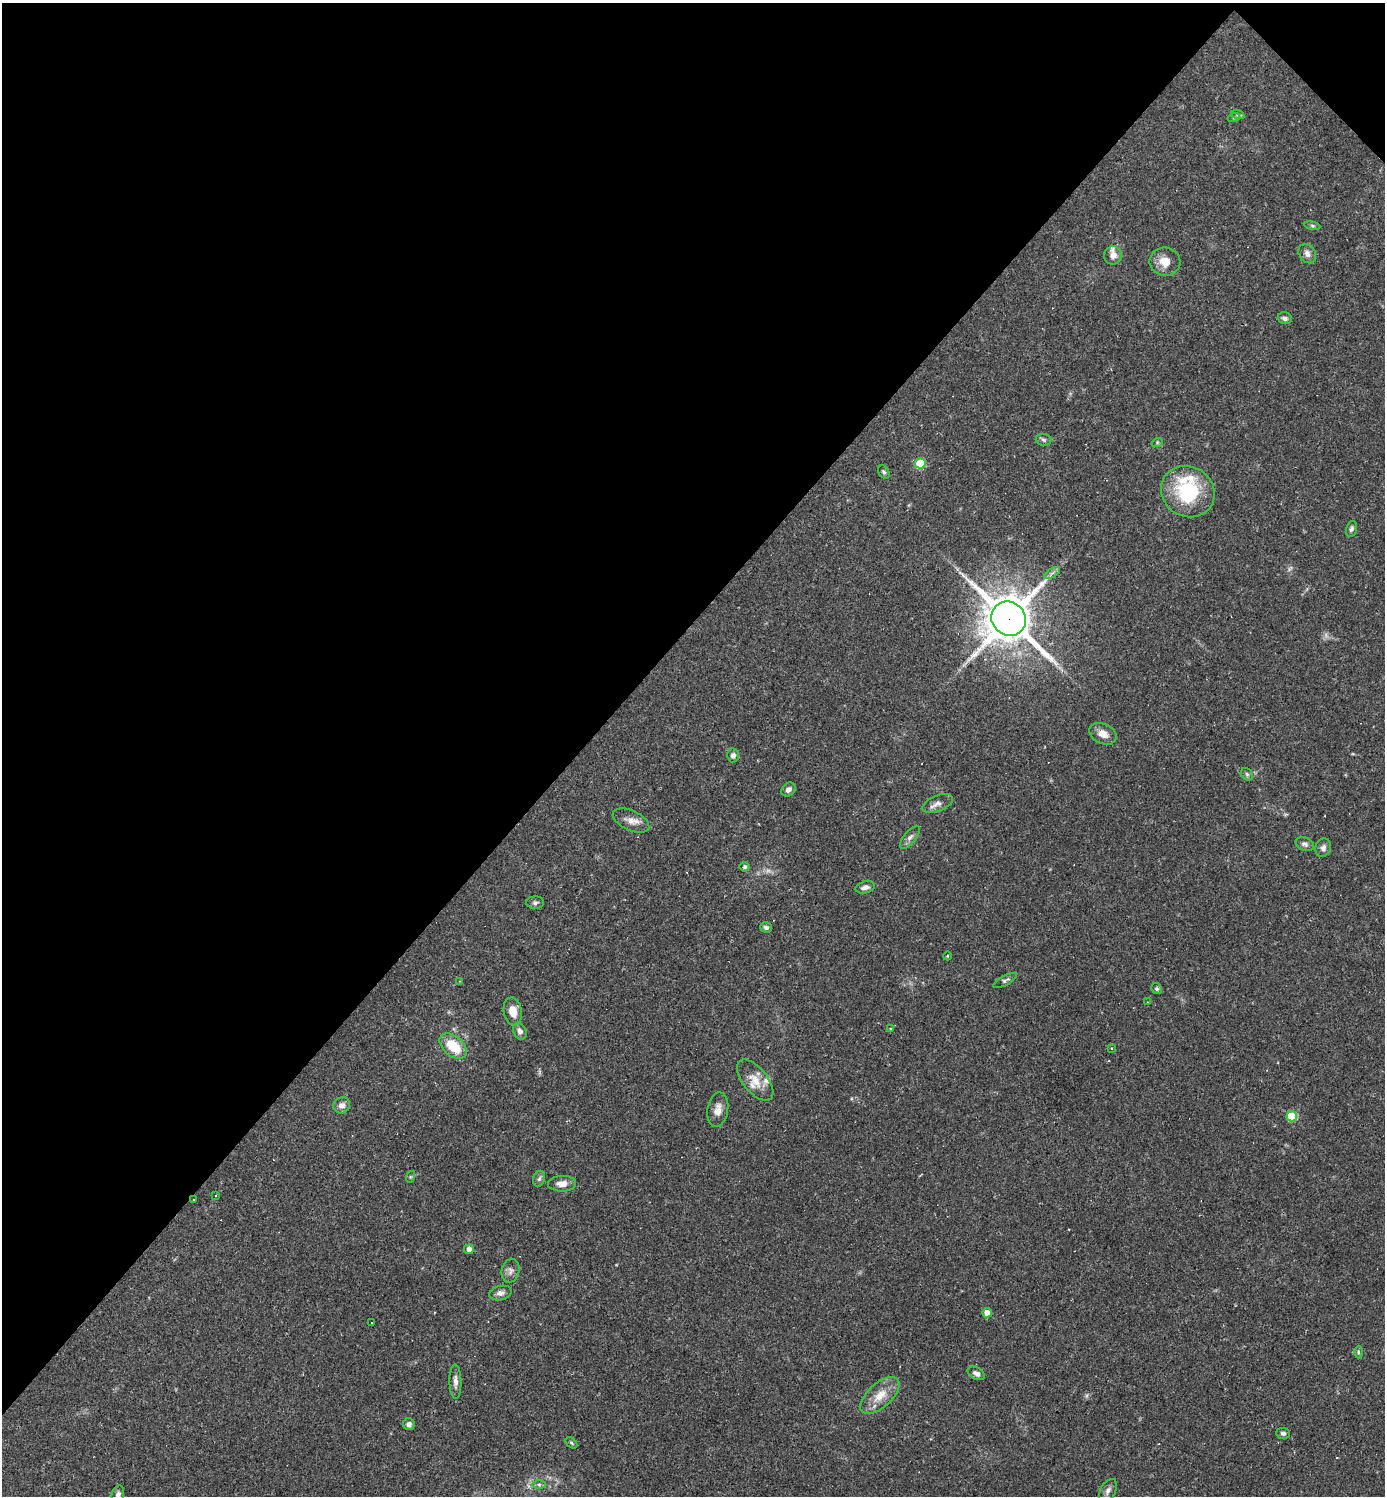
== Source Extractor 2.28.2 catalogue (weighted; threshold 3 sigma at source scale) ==
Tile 2 of 4 x 4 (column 2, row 1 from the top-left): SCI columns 1676-3058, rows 4481-5974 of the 5975 x 5974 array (HDU 1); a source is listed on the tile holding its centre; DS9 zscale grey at full resolution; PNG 1387 x 1498 px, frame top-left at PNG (2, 3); each listed source drawn as its Kron ellipse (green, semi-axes under 4 px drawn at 4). Shown black and unused: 43% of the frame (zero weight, under 2 of 3 exposures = <1% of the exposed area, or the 3 px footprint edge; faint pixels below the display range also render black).
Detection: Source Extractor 2.28.2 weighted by HDU 2 'WHT'; one run over the whole footprint, this tile lists its part. Background 0.0384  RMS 0.0049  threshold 0.0222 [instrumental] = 3 sigma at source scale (4.5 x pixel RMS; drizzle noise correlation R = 1.50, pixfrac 1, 0.05/0.05 arcsec/px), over >= 5 px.
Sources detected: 75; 1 too faint to see at this stretch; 8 cosmic-ray / hot-pixel residue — neither listed nor drawn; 4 inside a brighter listed object's ellipse — not listed separately; the other 62 listed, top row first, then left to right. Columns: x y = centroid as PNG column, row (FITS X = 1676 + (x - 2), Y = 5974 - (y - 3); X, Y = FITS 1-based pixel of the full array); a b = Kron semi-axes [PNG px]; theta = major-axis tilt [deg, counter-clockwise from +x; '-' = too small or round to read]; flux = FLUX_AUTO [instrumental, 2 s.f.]
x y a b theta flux
1238 115 7 4 -18 0.89
1234 117 6 4 20 0.59
1312 226 8 4 -9 0.82
1307 254 10 8 -56 2.7
1113 255 9 9 - 3.2
1165 262 15 14 - 6.6
1285 318 7 5 -15 1.6
1043 440 8 6 -5 1.1
1157 443 6 3 19 0.57
920 463 5 5 - 23
884 472 7 5 -59 0.9
1188 491 28 25 -33 33
1351 529 8 5 74 1.4
1052 573 9 3 32 1.3
1009 619 18 16 -42 1800
1103 734 14 10 -24 4.3
733 755 7 6 - 1.6
1247 774 7 5 -45 1
788 790 8 6 44 2
938 803 16 8 22 2.9
631 820 19 10 -24 4.1
910 837 14 6 51 2.1
1305 844 9 6 -22 1.6
1323 848 9 7 70 2
744 867 5 5 - 0.93
865 887 10 5 14 2.1
535 903 9 6 2 1.2
766 927 6 5 - 1.2
947 956 4 3 - 0.4
1005 980 13 4 29 1.3
459 981 3 2 - 0.28
1157 989 6 5 - 0.99
1147 1002 4 3 - 0.4
513 1011 14 9 -80 5.7
890 1029 3 2 - 0.57
520 1031 9 6 -63 2.2
453 1046 16 9 -41 14
1111 1048 3 2 - 0.52
755 1080 24 12 -51 7.6
342 1105 9 8 - 2.7
718 1110 17 10 81 4.2
1292 1116 5 5 - 24
410 1177 6 3 72 0.57
539 1179 8 6 72 1.3
562 1184 14 8 1 4
215 1196 3 3 - 4.5
193 1199 3 3 - 3
469 1249 4 4 - 2.6
511 1271 12 9 76 2.3
500 1293 11 7 14 2.3
987 1313 5 4 - 7
372 1323 3 3 - 0.97
1358 1352 6 4 -89 0.74
976 1373 9 6 -29 2
455 1381 17 6 -89 2.5
880 1396 24 12 42 8.7
409 1424 6 6 - 2
1283 1433 7 5 -4 1.3
571 1443 7 4 -41 0.77
539 1484 6 4 0 0.93
1108 1490 12 7 60 2.6
118 1495 9 6 76 2.1
Overlapping masked pixels (flux is a lower limit): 2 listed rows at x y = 1009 619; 193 1199
Isophote crosses this tile's border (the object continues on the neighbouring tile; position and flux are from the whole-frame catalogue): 1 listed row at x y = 118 1495